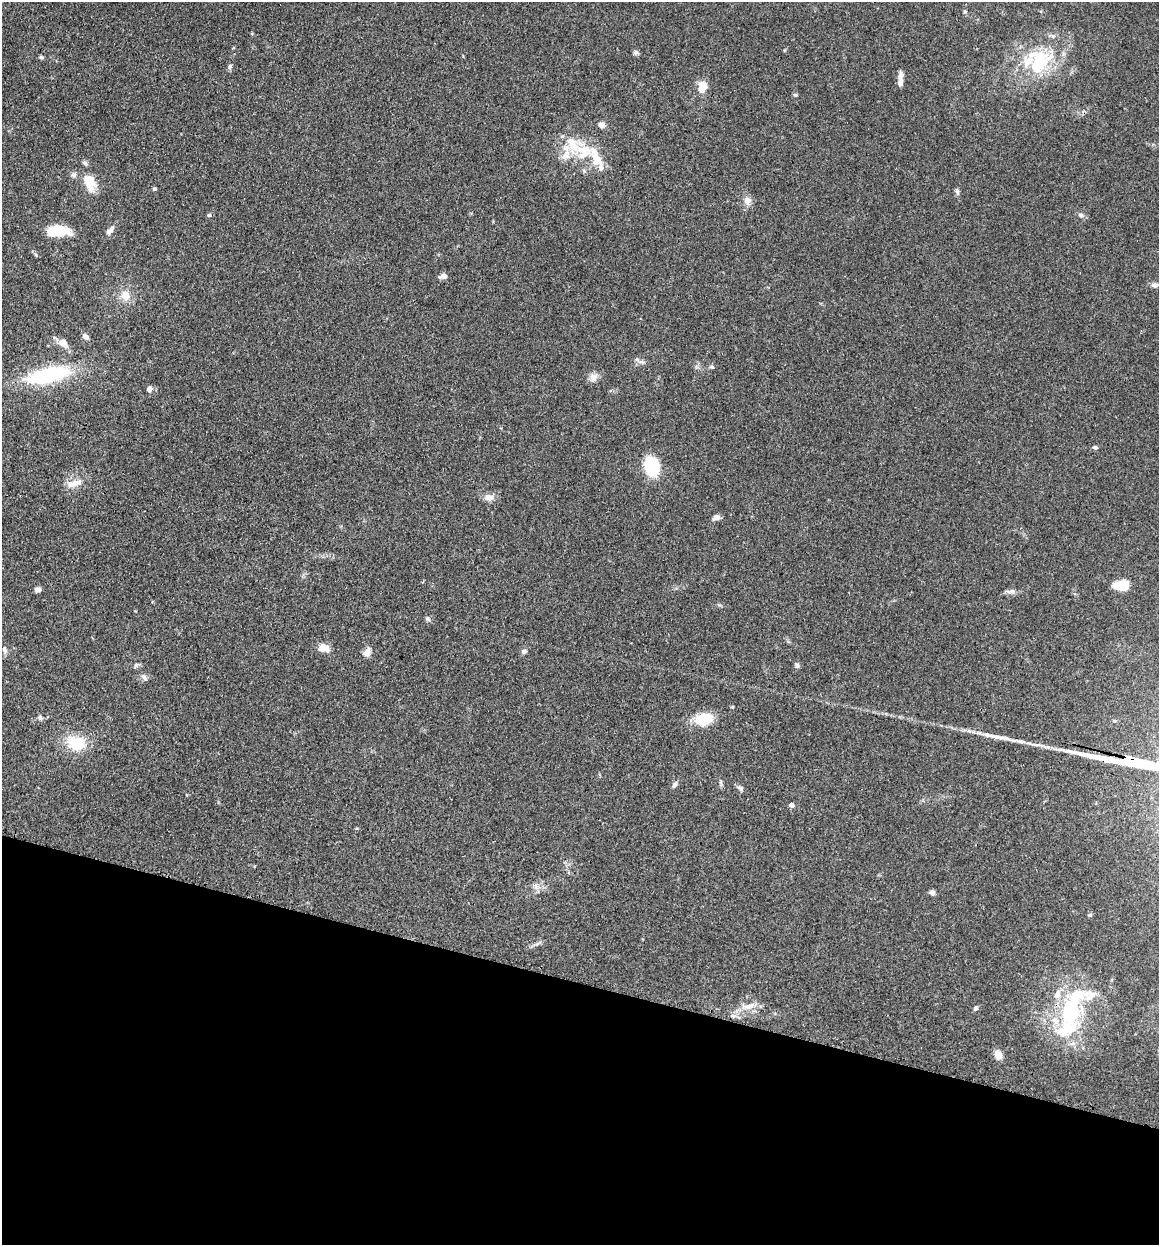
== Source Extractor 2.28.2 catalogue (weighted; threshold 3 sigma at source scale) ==
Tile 15 of 4 x 4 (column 3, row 4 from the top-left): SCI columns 2652-3808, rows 795-2037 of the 6832 x 5775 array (HDU 1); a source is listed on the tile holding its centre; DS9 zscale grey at full resolution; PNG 1161 x 1247 px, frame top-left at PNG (2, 2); no overlay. Shown black and unused: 21% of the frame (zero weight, under 3 of 4 exposures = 2% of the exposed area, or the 3 px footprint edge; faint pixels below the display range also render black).
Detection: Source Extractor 2.28.2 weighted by HDU 2 'WHT'; one run over the whole footprint, this tile lists its part. Background 0.167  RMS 0.0077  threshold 0.0347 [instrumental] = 3 sigma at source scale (4.5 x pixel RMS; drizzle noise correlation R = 1.50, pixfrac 1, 0.05/0.05 arcsec/px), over >= 5 px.
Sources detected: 72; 1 inside a brighter object's white glare — not listed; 14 inside a brighter listed object's ellipse — not listed separately; the other 57 listed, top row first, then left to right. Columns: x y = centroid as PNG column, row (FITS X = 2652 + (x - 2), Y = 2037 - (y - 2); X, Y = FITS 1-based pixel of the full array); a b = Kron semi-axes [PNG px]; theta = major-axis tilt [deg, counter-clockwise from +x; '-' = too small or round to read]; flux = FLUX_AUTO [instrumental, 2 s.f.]
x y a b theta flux
965 12 5 5 - 1.1
635 52 7 6 - 1.7
41 57 5 5 - 1.2
1040 62 37 28 47 48
230 66 7 5 72 1.6
900 79 17 5 87 4.7
703 85 13 10 -49 7.1
795 95 6 4 -19 1
602 125 5 4 - 11
583 152 28 24 11 29
74 175 8 7 - 2.3
89 182 20 12 -71 16
154 189 5 4 - 1.1
957 191 9 5 -77 2.1
747 201 10 9 - 4.7
209 215 6 5 - 1.3
1081 215 7 5 -1 1.7
110 230 14 6 50 3.8
57 231 23 11 2 23
36 255 6 3 -71 0.95
443 276 8 5 13 4.3
1154 285 9 7 1 3
125 296 13 12 - 8.3
85 337 8 5 -38 3
63 343 12 9 -47 6.3
712 367 6 5 - 1.2
48 375 50 16 13 68
594 377 11 10 - 4.5
149 389 8 6 68 3.1
1095 447 6 5 - 1.5
652 467 19 15 -75 34
74 483 18 9 14 8.2
489 497 14 8 1 4.6
716 517 8 6 16 3.3
1121 585 14 7 -2 25
38 589 7 5 6 2.6
1012 591 8 6 12 2.5
427 619 8 5 -40 1.5
324 648 13 9 -5 7.6
4 649 9 6 -65 2.2
524 651 7 6 - 2.3
367 653 11 8 66 4.8
797 665 7 5 -57 1.8
144 677 10 6 -44 2.3
40 717 8 5 -39 1.8
704 719 17 11 14 23
76 743 19 14 -20 27
674 785 9 5 58 2.2
740 788 8 6 -24 2
791 805 5 4 - 3.9
536 887 6 6 - 2.4
932 892 6 6 - 2.5
1090 915 5 5 - 1.3
749 1006 17 8 8 7.3
976 1008 7 6 - 1.6
1071 1012 41 23 80 66
998 1055 9 8 - 7.1